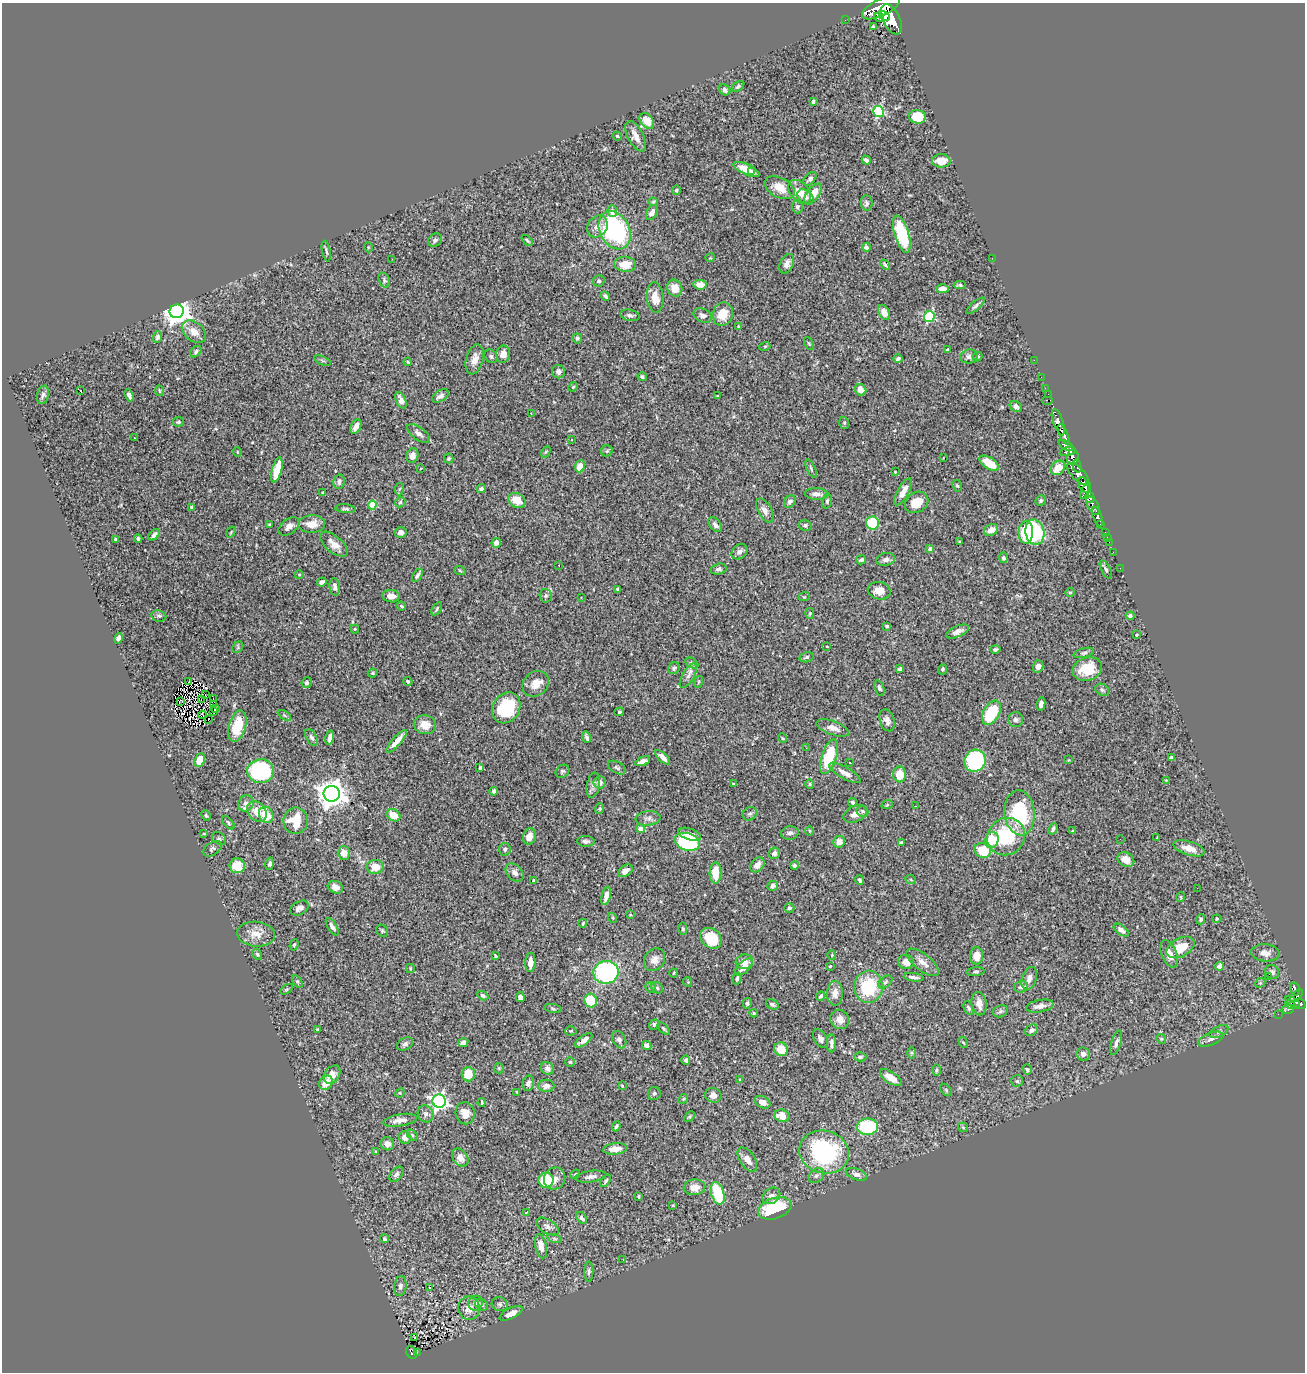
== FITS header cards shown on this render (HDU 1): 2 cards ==
NAXIS1  =                 1303
NAXIS2  =                 1370

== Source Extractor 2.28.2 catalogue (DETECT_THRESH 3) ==
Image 1303 x 1370 px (HDU 1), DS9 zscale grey, 1 PNG px = 1 image px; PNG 1307 x 1374 px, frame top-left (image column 1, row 1370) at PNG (2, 3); each listed source drawn as its Kron ellipse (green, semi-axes under 4 px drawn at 4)
Background 1.33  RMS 0.031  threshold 0.0924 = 3 sigma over >= 5 px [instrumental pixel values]
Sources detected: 477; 1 with non-positive FLUX_AUTO (blend fragments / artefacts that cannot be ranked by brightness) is neither listed nor drawn; the other 476 listed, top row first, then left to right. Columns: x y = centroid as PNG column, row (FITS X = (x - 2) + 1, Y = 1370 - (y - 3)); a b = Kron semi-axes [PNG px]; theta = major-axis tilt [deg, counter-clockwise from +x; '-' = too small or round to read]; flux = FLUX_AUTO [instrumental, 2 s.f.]
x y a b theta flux
881 8 21 8 26 6500
884 16 5 4 - 1500
879 17 5 4 - 840
891 19 16 8 -64 5400
845 20 2 2 - 6.1
873 27 4 4 - 5.3
738 86 7 4 37 4.1
725 90 6 5 - 6.1
813 101 4 3 - 6.4
879 112 5 5 - 220
917 117 8 7 - 67
647 121 9 6 -51 34
617 136 5 3 - 2.6
636 136 17 7 -63 19
866 160 4 3 - 6.6
941 161 9 6 -2 34
746 169 14 5 -25 31
752 171 3 2 - 33
810 179 8 5 47 7.1
780 188 16 10 -28 30
676 190 4 4 - 3.5
800 192 14 9 -47 25
813 194 12 6 52 33
805 197 9 6 -39 7
653 202 4 4 - 2.3
867 203 7 6 - 5.3
797 207 6 5 - 4.8
612 211 6 5 - 12
652 212 8 5 59 10
597 226 12 9 52 16
615 230 20 15 -62 300
902 234 19 7 -73 130
435 240 8 6 35 5.5
527 240 6 3 -43 3.1
368 247 5 3 - 1.8
866 247 4 3 - 4.8
326 251 10 3 -79 3.8
710 258 5 3 - 1.7
992 258 2 2 - 8
392 259 3 2 - 3.6
625 264 11 7 -3 33
787 264 10 6 64 9.7
885 265 6 3 -49 3.5
384 280 8 5 -69 4.1
599 281 6 5 - 4.5
700 285 7 5 -8 19
960 285 6 4 2 3.6
675 288 8 7 - 29
943 289 6 4 2 14
605 296 5 3 - 4.8
655 297 15 8 -85 26
976 306 11 4 41 5.2
177 311 7 7 - 2400
884 312 8 5 -63 18
723 314 12 10 75 38
630 315 10 5 -13 7
703 316 9 7 -27 8
929 317 5 5 - 200
738 326 4 2 - 1.6
194 332 14 9 -38 21
158 337 6 4 68 5.2
577 338 5 5 - 3.7
809 343 7 4 -62 2.8
765 346 5 3 - 2.1
947 350 3 3 - 3
196 352 6 5 - 4.6
503 354 8 7 - 18
491 356 7 6 - 4.7
969 356 9 7 10 8
978 357 5 4 - 4.9
898 358 4 3 - 4.8
475 359 15 8 74 18
1034 360 2 2 - 13
322 361 9 3 -21 3.1
408 362 4 3 - 2.7
558 372 6 6 - 7
642 377 5 4 - 3.8
1041 377 2 2 - 12
573 387 5 4 - 2.3
1045 388 2 2 - 12
80 390 3 3 - 5.5
861 390 6 5 - 19
159 391 5 2 - 1.8
1048 394 2 2 - 16
43 395 9 6 77 6.2
129 395 6 3 -70 6.4
440 396 9 5 32 7.9
717 396 4 3 - 1.4
401 400 9 5 -67 11
1047 400 6 2 0 100
1016 407 6 5 - 9.8
531 413 3 2 - 2.6
178 422 5 4 - 4
1058 422 14 5 -71 2200
844 423 6 5 - 3
356 427 8 5 63 14
418 433 13 6 -36 8.7
1064 434 11 4 -65 1800
134 438 3 2 - 1.9
571 440 3 3 - 1.8
1066 445 8 4 -32 720
607 451 5 5 - 3.7
237 452 5 3 - 1.5
546 452 6 4 59 2.7
1068 452 8 3 11 690
412 456 7 6 - 16
1073 457 7 6 - 840
943 458 3 2 - 2
449 459 5 5 - 3.2
989 463 11 5 -33 41
580 466 6 4 66 24
1077 466 6 3 -75 460
421 468 3 3 - 3.9
811 468 10 3 -66 3.1
1058 468 8 6 45 27
277 470 13 5 76 49
895 472 3 3 - 1.4
1078 474 14 6 -46 1700
339 482 7 5 80 6.8
1084 485 8 5 -62 2500
957 486 6 5 - 2.8
481 488 5 4 - 7.4
399 489 6 4 86 3
1086 490 9 3 65 1100
323 492 4 2 - 1.4
903 492 15 5 61 18
817 494 12 6 -3 11
1090 497 5 3 - 620
517 500 9 7 -28 29
1041 500 5 5 - 3.4
827 501 7 4 76 4
400 502 5 4 - 3.2
790 502 7 5 56 8.2
917 502 12 9 35 39
372 505 4 4 - 68
1093 506 10 5 -61 1600
192 507 4 4 - 3.5
346 509 10 4 -5 4.4
765 510 13 6 -62 11
1097 517 10 4 -71 460
873 523 7 6 - 80
312 524 13 9 3 28
1101 524 3 3 - 150
269 525 3 3 - 2.4
715 525 8 5 -51 9.7
805 525 6 5 - 4.5
289 526 12 7 35 12
991 530 7 5 26 16
231 532 6 3 55 2.1
1026 532 11 7 87 69
1035 532 13 9 -79 160
1105 532 3 2 - 28
401 533 6 5 - 11
154 535 7 4 45 7.9
1107 537 2 2 - 8.5
138 539 4 3 - 5.2
115 540 4 3 - 3.7
960 542 3 3 - 3.5
1109 542 2 2 - 12
496 543 5 4 - 12
334 544 17 8 -40 19
930 549 4 3 - 9.3
739 552 9 6 40 8.6
1113 552 2 2 - 8.7
1003 558 5 4 - 5.1
886 559 9 6 13 7.7
861 560 5 4 - 4.9
559 565 3 2 - 3.8
1120 568 2 2 - 10
719 569 8 5 16 5.6
1106 569 10 4 -63 4.6
460 571 6 3 -21 2.2
299 575 4 4 - 2.3
417 575 7 4 57 6
322 582 5 4 - 8.8
335 587 9 5 -84 9.5
618 589 4 3 - 4
879 591 11 8 -13 23
1070 592 4 4 - 2.4
391 596 9 6 -7 16
546 596 7 6 - 4.8
581 597 2 2 - 1.7
804 597 6 3 18 2.4
402 606 4 3 - 2.8
437 609 7 3 58 3.1
810 613 5 4 - 3
159 616 7 5 -10 4.4
1130 616 4 4 - 5.3
887 626 3 3 - 3.3
355 629 4 4 - 2.3
957 631 12 5 24 11
1137 635 4 3 - 2.4
118 638 5 4 - 7.3
238 647 6 5 - 3
827 647 3 2 - 1.2
995 649 5 3 - 3.9
1084 653 10 4 14 4.6
806 657 7 5 12 4.7
691 663 7 4 -27 4
1038 666 6 5 - 11
674 668 6 5 - 5.2
900 669 4 3 - 4.4
943 669 5 4 - 3.1
1087 669 15 11 18 50
372 673 5 3 - 2.8
688 676 13 6 60 10
408 681 4 4 - 5.6
189 682 3 2 - 2
698 682 6 3 71 2.3
307 683 5 5 - 4.1
536 684 14 11 41 26
879 688 8 5 -69 4.2
1102 690 7 5 -33 4.9
205 695 2 2 - 0.93
213 699 3 2 - 2.6
201 700 2 2 - 3.2
181 701 3 2 - 2.3
1041 704 6 4 78 8.6
214 705 3 3 - 12
215 708 3 2 - 1
506 708 16 13 57 120
213 712 2 2 - 1.2
619 712 5 4 - 3.1
991 713 13 8 60 95
202 715 4 2 - 1.6
284 715 7 4 -32 3.1
208 719 3 2 - 2.5
887 720 11 7 -72 12
1016 720 7 7 - 6.6
425 725 11 9 -11 25
237 726 16 8 75 65
833 728 17 7 -20 15
312 737 9 5 -60 5.4
587 737 6 3 -71 4.6
330 738 7 4 76 12
782 738 5 3 - 1.9
396 741 15 4 49 23
806 748 3 2 - 3.2
663 757 9 4 -43 13
829 757 18 7 71 91
1171 757 4 3 - 3.6
200 760 7 5 68 30
1069 760 4 4 - 1.7
643 761 8 4 24 9.2
975 761 11 10 - 190
850 762 3 3 - 3.3
480 768 4 3 - 3.7
617 768 10 5 -29 5
261 771 13 12 - 200
562 771 7 6 - 4.3
845 773 18 5 -30 14
900 774 8 6 -88 36
1166 780 3 2 - 1.6
600 782 6 6 - 12
734 784 3 3 - 2.8
810 784 5 4 - 2.6
593 785 13 6 78 8.3
494 791 4 4 - 6.4
332 794 8 8 - 2800
853 802 4 4 - 4.6
246 803 8 7 - 12
887 805 6 3 18 2.1
916 806 2 2 - 2.9
600 809 5 4 - 3
863 811 6 5 - 4.5
257 812 11 8 -48 26
1020 813 22 15 -84 150
750 814 8 6 41 5.2
855 814 12 8 23 15
206 815 5 3 - 2.7
266 815 8 7 - 41
394 815 7 5 -35 34
648 818 12 7 6 9
296 821 13 12 - 57
228 823 8 4 -50 3.4
640 829 5 4 - 20
1053 829 6 3 64 4.2
809 831 4 3 - 1.9
1072 831 3 2 - 1.6
790 833 9 6 8 6.7
204 834 4 3 - 1.6
690 834 12 5 -19 16
529 836 8 6 74 18
1006 837 19 18 - 130
1157 837 3 2 - 1.4
219 839 7 6 - 3.9
1120 839 2 2 - 2.1
992 840 8 6 75 51
586 841 9 5 -1 6.4
687 842 13 8 -16 150
839 842 6 5 - 17
901 842 4 3 - 3
1189 848 16 7 -17 24
212 849 10 6 34 5.5
505 849 6 6 - 5
983 850 8 7 - 61
344 853 6 6 - 22
774 853 6 5 - 8.9
1126 859 9 6 -29 17
270 864 6 4 78 5.7
757 865 8 6 49 14
794 865 4 4 - 3.8
237 866 7 7 - 38
375 867 8 7 - 33
625 871 8 5 36 8.5
514 872 10 7 -46 10
715 873 10 6 89 44
533 880 3 2 - 2
860 880 5 3 - 4.3
911 880 5 3 - 1.9
773 886 5 5 - 9.6
335 887 8 6 -21 13
1197 888 2 2 - 51
606 896 9 4 77 15
1181 897 5 3 - 1.8
299 908 10 6 30 11
789 908 5 4 - 5.1
630 915 3 3 - 1.9
613 918 5 3 - 1.7
1201 919 5 4 - 4.1
1217 919 5 4 - 2.7
583 923 4 3 - 2.4
332 927 10 4 -58 8.3
683 929 6 4 -82 3.2
1121 930 9 5 -37 10
382 931 6 5 - 3.2
256 934 19 12 -6 26
711 938 12 9 -44 69
294 945 6 4 72 3.2
1181 947 15 9 28 46
1265 953 14 8 -5 16
257 954 5 4 - 2.7
1169 954 14 7 -68 21
832 955 4 4 - 1.9
495 956 4 2 - 2.2
976 956 8 6 89 20
655 960 12 10 56 16
530 962 9 5 87 19
744 962 9 7 4 16
906 962 8 7 - 16
923 962 19 8 -38 18
830 966 3 2 - 1.8
1220 966 4 4 - 13
744 967 11 5 44 14
410 968 4 3 - 2.4
606 972 12 11 - 280
976 972 9 4 5 3.5
1272 972 7 7 - 5.5
674 973 4 3 - 1.6
913 977 10 4 -7 7.4
1269 977 4 2 - 19
737 978 6 4 75 4.9
1029 978 12 7 71 12
297 981 7 4 -58 3.8
688 982 5 4 - 2.3
885 982 8 5 42 4.3
1260 983 6 4 44 2.8
651 987 5 5 - 3
869 987 16 14 86 110
1021 987 7 6 - 6.9
657 988 6 5 - 3.9
287 989 7 4 31 3
1295 989 6 4 -73 260
835 993 12 8 89 18
483 995 6 4 -31 5.2
820 996 5 3 - 3.8
1296 996 8 4 42 260
520 997 5 4 - 5.7
591 1000 7 6 - 56
1293 1002 8 3 -32 370
747 1003 5 4 - 4.3
772 1004 7 4 -32 4.5
979 1004 12 7 -80 17
1300 1004 6 5 - 560
1290 1005 5 4 - 270
1040 1006 14 6 10 13
969 1008 7 4 -63 4.7
553 1009 8 3 -11 2.7
1288 1009 6 4 12 54
1000 1011 8 6 22 4.9
754 1013 4 4 - 2.8
1278 1014 2 2 - 8.7
840 1019 10 9 - 17
654 1025 6 5 - 4.8
663 1028 7 3 -45 3
318 1029 3 2 - 1.9
1031 1030 7 5 33 5.3
571 1031 5 4 - 3
1219 1032 10 5 26 6.4
820 1039 10 6 -58 7.7
1161 1039 5 4 - 2.9
1211 1039 13 6 20 9.1
584 1040 10 4 36 12
619 1040 9 6 -62 9.1
963 1042 6 3 -55 2.4
463 1043 5 4 - 7.9
831 1043 9 4 -90 9
1116 1043 13 5 73 8.1
405 1044 8 6 33 6.6
647 1045 5 4 - 9.2
781 1049 7 6 - 38
912 1053 6 4 90 2.6
1083 1054 7 6 - 8.2
860 1057 6 4 2 4.4
686 1060 4 4 - 4.6
570 1062 4 4 - 2.9
499 1068 5 5 - 2.6
547 1068 7 6 - 11
936 1070 6 4 89 2.6
1027 1070 5 4 - 3.4
332 1074 10 7 51 18
468 1074 7 6 - 40
891 1078 13 5 -34 23
740 1079 4 2 - 1.6
1017 1081 6 6 - 3.8
326 1083 7 6 - 28
528 1083 8 5 80 7.1
546 1086 8 6 3 11
622 1086 3 3 - 2.1
946 1090 7 4 -46 3.5
517 1092 3 3 - 2.3
400 1093 5 4 - 2.5
654 1093 6 6 - 4.3
713 1095 8 7 - 13
683 1099 5 4 - 2.3
439 1101 7 6 - 700
482 1102 4 2 - 2.2
763 1102 8 5 -30 14
465 1113 11 9 -77 19
426 1114 8 8 - 7.8
689 1116 6 4 44 2.9
782 1116 7 6 - 30
400 1120 17 6 10 15
616 1126 5 3 - 4.6
867 1127 10 8 1 130
963 1127 5 4 - 2.4
412 1135 6 4 -46 2.8
405 1138 6 5 - 14
387 1144 7 6 - 14
615 1149 12 5 5 20
376 1151 3 2 - 1.3
824 1152 25 21 -15 280
460 1158 10 7 -54 16
747 1160 14 7 -56 16
396 1174 8 5 49 6
575 1174 5 4 - 2.7
856 1174 11 5 -20 10
816 1176 9 6 43 6.3
591 1177 16 5 8 9.9
555 1179 11 10 - 14
546 1180 8 7 - 63
606 1181 7 4 53 4.3
695 1187 11 8 5 23
718 1193 11 6 -74 96
639 1196 3 2 - 1.9
771 1196 9 7 36 12
673 1205 3 2 - 1.6
775 1208 17 10 18 130
526 1212 3 2 - 1.7
582 1218 6 4 -54 7
547 1227 13 7 -31 8.8
385 1239 5 4 - 3.2
555 1239 7 3 -19 3
541 1246 12 5 -78 19
623 1260 2 2 - 4.2
589 1272 10 4 90 4.9
400 1286 10 6 83 7.5
430 1287 2 2 - 2
475 1303 7 7 - 7.9
500 1304 8 7 - 5.1
482 1305 7 5 -31 4.6
469 1308 12 10 -83 23
511 1313 12 5 27 15
414 1337 3 3 - 4.9
417 1352 3 2 - 17
412 1353 7 5 -60 130
At the frame edge (FLAGS 8, measured only in part): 1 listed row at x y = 881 8
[1 non-positive-flux detection neither listed nor drawn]